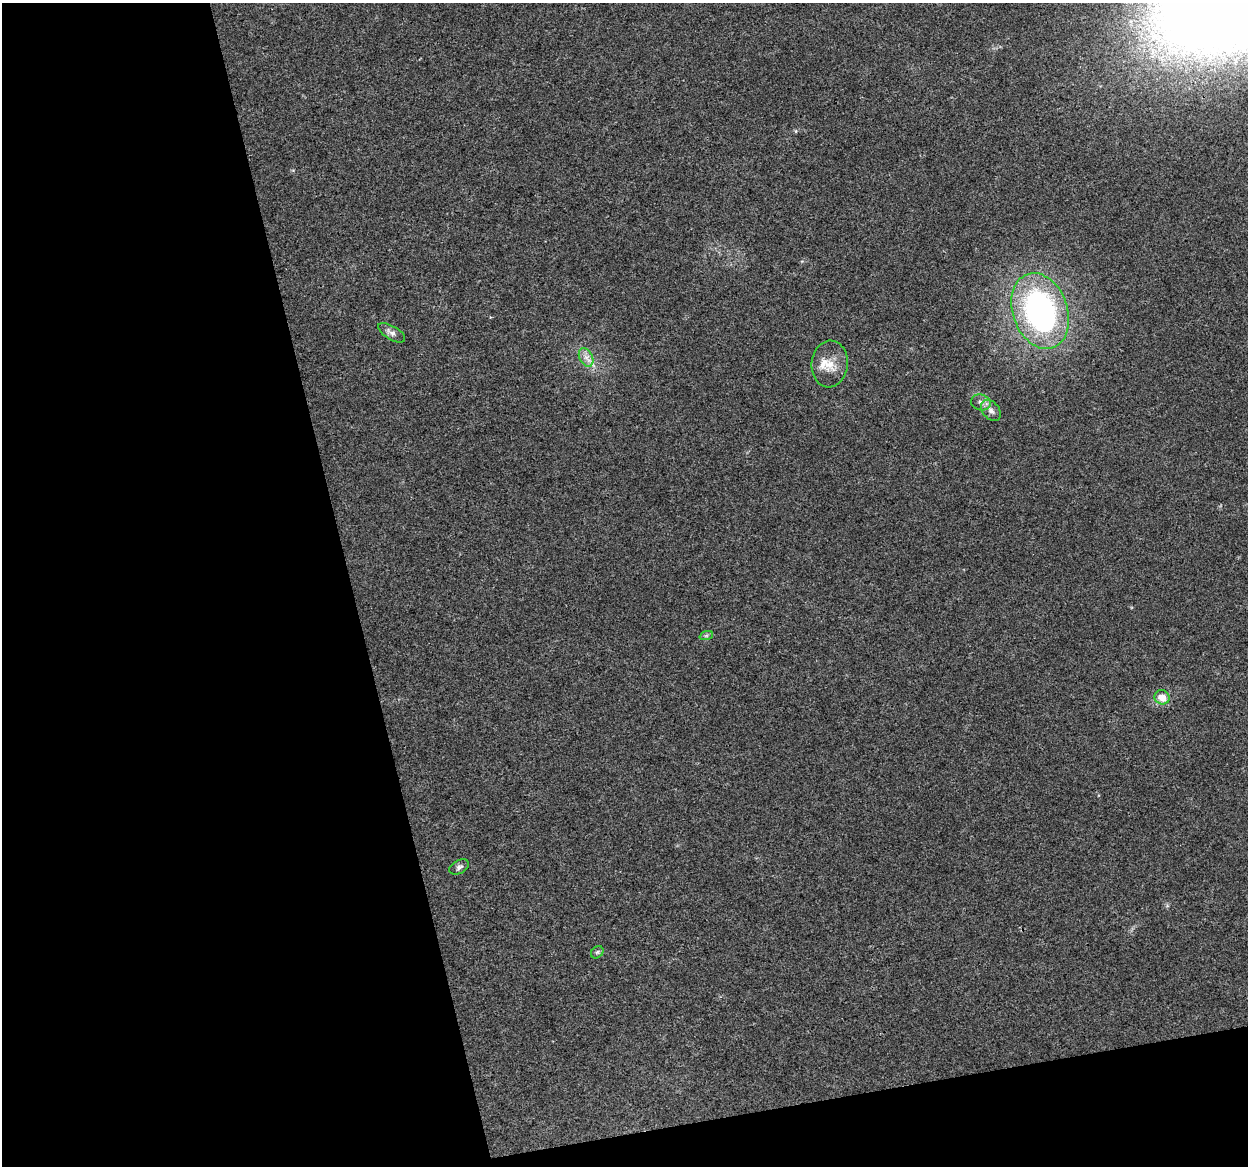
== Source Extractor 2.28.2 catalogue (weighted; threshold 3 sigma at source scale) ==
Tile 3 of 2 x 2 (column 1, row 2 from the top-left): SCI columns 2-1247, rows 29-1192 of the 2494 x 2398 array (HDU 1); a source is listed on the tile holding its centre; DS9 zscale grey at full resolution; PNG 1250 x 1168 px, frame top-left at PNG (2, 3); each listed source drawn as its Kron ellipse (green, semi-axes under 4 px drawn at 4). Shown black and unused: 32% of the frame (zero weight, under 3 of 4 exposures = <1% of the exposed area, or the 3 px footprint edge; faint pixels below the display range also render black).
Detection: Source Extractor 2.28.2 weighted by HDU 2 'WHT'; one run over the whole footprint, this tile lists its part. Background 0.0302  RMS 0.0052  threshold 0.0232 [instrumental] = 3 sigma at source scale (4.5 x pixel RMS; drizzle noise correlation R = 1.50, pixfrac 1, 0.0396/0.0396 arcsec/px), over >= 5 px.
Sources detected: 11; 1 inside a brighter listed object's ellipse — not listed separately; the other 10 listed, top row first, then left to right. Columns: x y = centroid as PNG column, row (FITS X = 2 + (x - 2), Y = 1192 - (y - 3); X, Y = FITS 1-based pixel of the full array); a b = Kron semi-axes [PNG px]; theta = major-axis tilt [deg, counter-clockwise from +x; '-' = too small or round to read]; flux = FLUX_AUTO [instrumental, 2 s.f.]
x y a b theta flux
1040 311 39 27 -71 130
392 333 15 6 -31 2.7
586 357 10 6 -64 3.1
830 364 23 18 85 9.4
981 402 10 8 -19 2.4
991 411 12 8 -50 2.9
706 636 7 4 19 0.93
1162 697 8 7 - 6.3
459 867 11 6 27 1.7
597 952 7 5 44 1